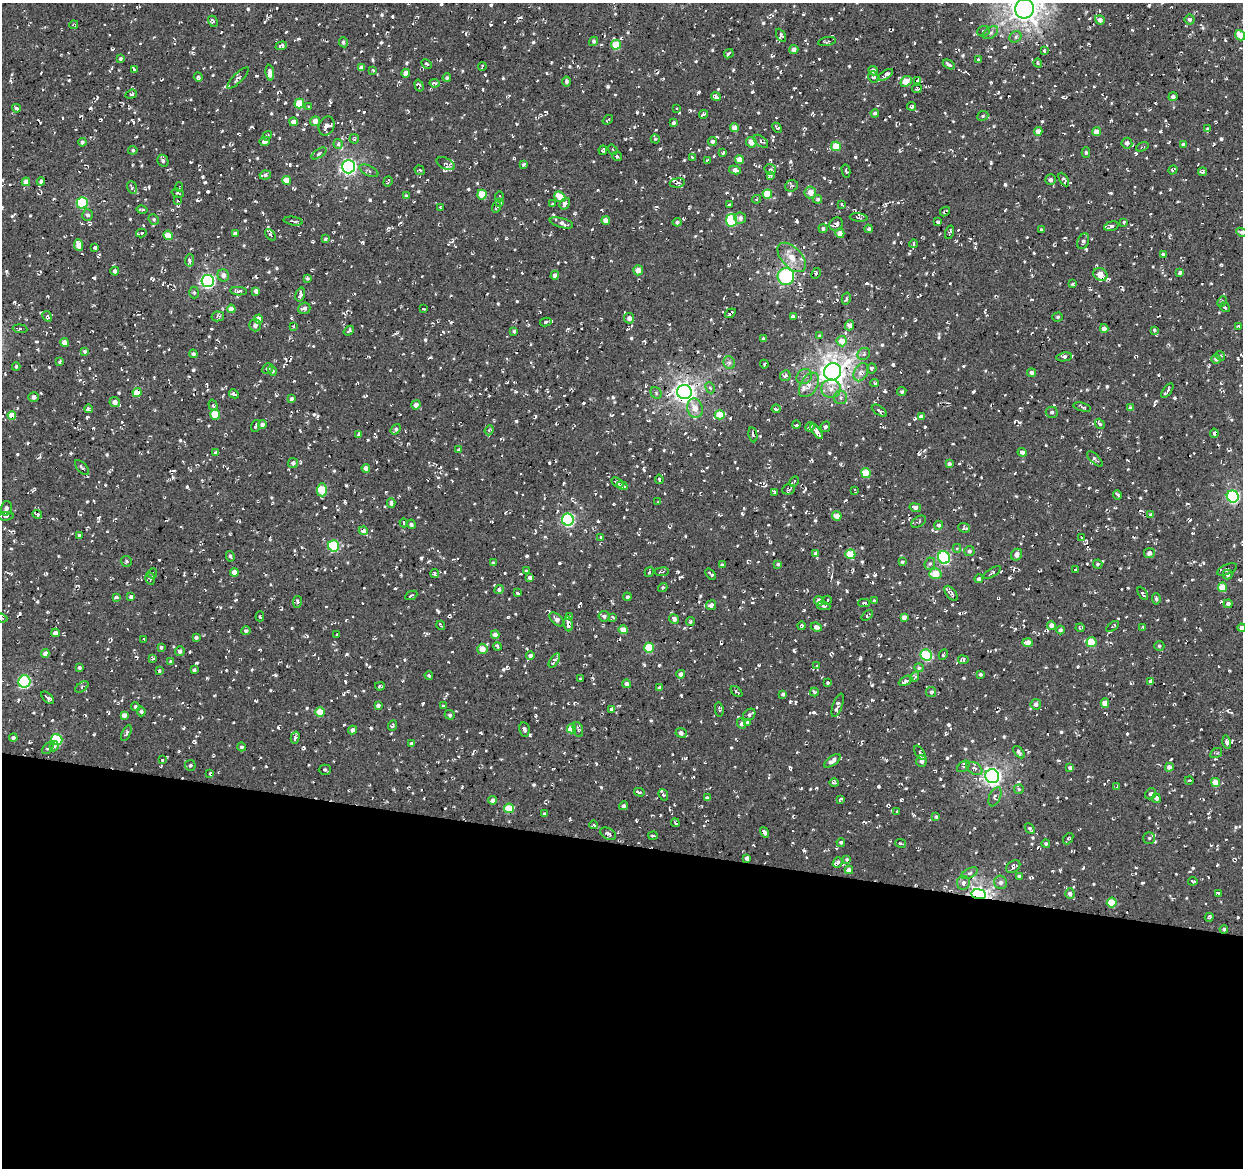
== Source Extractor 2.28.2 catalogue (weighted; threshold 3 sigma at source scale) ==
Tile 14 of 4 x 4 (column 2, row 4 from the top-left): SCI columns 1245-2485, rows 282-1447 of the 4966 x 5165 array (HDU 1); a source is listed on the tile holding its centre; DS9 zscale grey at full resolution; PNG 1245 x 1170 px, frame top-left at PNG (2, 3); each listed source drawn as its Kron ellipse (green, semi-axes under 4 px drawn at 4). Shown black and unused: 28% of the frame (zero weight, under 2 of 3 exposures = <1% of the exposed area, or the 3 px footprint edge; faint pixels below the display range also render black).
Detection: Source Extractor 2.28.2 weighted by HDU 2 'WHT'; one run over the whole footprint, this tile lists its part. Background 0.00843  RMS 0.0089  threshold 0.0399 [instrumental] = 3 sigma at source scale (4.5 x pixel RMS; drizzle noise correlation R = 1.50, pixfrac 1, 0.0396/0.0396 arcsec/px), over >= 5 px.
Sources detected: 1401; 69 cosmic-ray / hot-pixel residue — neither listed nor drawn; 23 inside a brighter listed object's ellipse — not listed separately; of the other 1309, all 500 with FLUX_AUTO >= 1.45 (the completeness limit of this list) listed and drawn (809 fainter detections not listed), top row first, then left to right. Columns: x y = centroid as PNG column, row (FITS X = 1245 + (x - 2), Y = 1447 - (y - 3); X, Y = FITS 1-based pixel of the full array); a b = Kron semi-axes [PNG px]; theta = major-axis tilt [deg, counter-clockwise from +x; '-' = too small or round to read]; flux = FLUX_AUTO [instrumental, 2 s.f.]
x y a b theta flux
1025 9 10 9 - 1000
1100 20 5 4 - 3.8
1190 20 5 5 - 2.2
213 21 6 4 -61 2.6
74 25 4 3 - 1.6
983 31 6 5 - 1.5
990 33 8 5 35 2.5
781 35 7 4 -59 2
1240 35 5 4 - 10
1015 37 6 5 - 2.1
594 41 5 4 - 1.8
343 42 5 4 - 1.8
827 42 9 4 10 1.8
616 45 5 4 - 25
281 46 6 4 20 2.7
794 50 4 4 - 4.5
1044 51 4 3 - 2.8
729 54 5 3 - 4.8
121 59 4 3 - 1.8
978 59 3 3 - 1.5
1038 63 5 4 - 1.5
426 64 5 3 - 2.1
949 64 7 3 -28 3.7
482 66 4 3 - 2.6
362 68 4 4 - 5.7
134 70 4 3 - 3.2
373 70 4 3 - 1.6
873 71 5 4 - 4.6
270 73 8 4 -84 11
406 73 4 4 - 7.3
886 75 8 4 34 4.3
198 77 5 3 - 2.8
873 77 5 5 - 2.3
238 78 14 4 44 2.5
447 78 4 4 - 1.6
918 80 4 3 - 20
906 81 6 4 40 16
566 82 5 4 - 1.8
434 83 5 3 - 2.6
419 85 6 4 -73 2
917 89 5 3 - 1.5
131 94 6 4 19 1.9
716 97 5 3 - 3.5
1173 97 5 4 - 2.9
299 103 5 5 - 22
308 106 3 2 - 1.6
911 106 4 4 - 1.8
16 108 4 4 - 3.2
676 108 3 2 - 1.5
875 113 4 4 - 2.2
704 114 4 3 - 1.9
983 116 6 4 22 1.5
608 120 6 3 38 1.6
315 121 5 5 - 6.5
293 122 4 4 - 4.4
673 123 3 3 - 2.1
327 126 10 7 67 8.6
734 128 4 4 - 9.8
777 128 5 3 - 2.4
1207 129 4 3 - 2
1038 132 4 4 - 6.3
1096 132 4 4 - 8.6
267 136 5 3 - 1.6
354 139 5 4 - 1.8
655 139 4 4 - 2.3
265 141 5 4 - 4.1
712 141 4 4 - 2.3
761 141 8 5 -41 2.9
82 142 4 3 - 2.2
751 142 5 5 - 8.8
1127 143 5 5 - 3.3
338 144 5 4 - 3.5
1183 144 4 4 - 1.9
836 146 5 5 - 15
1142 147 6 4 20 1.6
133 150 4 4 - 1.9
603 150 4 3 - 1.6
613 150 5 4 - 1.5
1086 152 5 4 - 1.6
319 153 8 4 34 2.1
723 153 3 3 - 2
617 156 5 4 - 1.6
692 157 3 3 - 1.5
739 159 4 4 - 8.1
707 160 4 2 - 1.5
163 161 6 5 - 1.9
446 164 10 5 -27 2.5
524 164 4 3 - 2.6
348 167 6 6 - 240
420 170 5 4 - 1.8
735 170 6 4 -10 5.4
770 170 6 5 - 1.6
1173 170 5 3 - 2.2
369 171 10 5 -25 2.4
846 171 7 3 -78 1.7
1202 172 4 3 - 1.6
265 175 6 4 9 2.1
770 175 4 3 - 1.6
286 180 4 4 - 15
1051 180 5 5 - 2.3
1064 180 7 4 -59 4
41 181 4 3 - 2.6
26 182 4 4 - 7
388 182 5 3 - 1.7
677 183 7 4 8 2
791 186 6 5 - 1.8
132 187 6 5 - 2
179 187 5 3 - 1.5
810 192 6 6 - 8.1
178 193 6 4 -18 1.5
767 194 5 4 - 20
482 195 5 4 - 20
407 196 4 3 - 1.9
499 197 5 3 - 1.7
560 197 6 5 - 14
757 199 4 3 - 1.6
818 199 4 4 - 2.1
178 201 4 4 - 1.6
82 203 6 5 - 67
500 203 4 3 - 2.3
552 204 3 3 - 1.5
565 204 6 4 53 5.3
729 204 3 3 - 1.7
842 204 3 3 - 1.5
440 207 4 3 - 2.4
497 207 6 3 71 2.2
142 210 5 3 - 2.4
945 212 5 3 - 1.6
88 215 6 5 - 2.4
740 218 6 5 - 3.7
859 218 9 3 -6 1.6
154 219 5 4 - 1.5
606 220 4 4 - 6.9
731 220 6 5 - 56
293 221 10 4 -8 2.6
677 222 4 4 - 2.2
938 222 3 3 - 1.5
1124 222 3 3 - 2
561 223 12 4 -15 3.5
836 224 7 6 - 4.4
1111 226 7 4 16 3.5
823 228 4 4 - 1.6
869 229 4 4 - 1.7
1042 230 3 3 - 1.7
949 232 7 3 72 1.6
1241 232 5 4 - 1.9
141 233 5 2 - 2.1
235 233 4 3 - 2.4
840 233 5 4 - 6
168 235 4 4 - 13
270 235 6 4 -49 3.2
325 239 4 3 - 2
1083 241 8 5 68 2.5
913 244 4 3 - 2.9
78 245 6 4 -86 8
95 247 4 3 - 4.1
1163 254 4 3 - 1.7
792 257 18 10 -47 12
189 260 6 4 87 3.3
638 270 5 5 - 7.3
115 271 4 4 - 2.7
816 273 6 4 63 1.7
1180 273 4 3 - 2.3
1100 274 7 6 - 11
223 275 6 5 - 4.5
555 275 4 4 - 3.9
786 276 8 8 - 56
307 278 4 3 - 2.6
208 281 6 6 - 180
1073 284 4 2 - 1.6
239 291 8 4 -3 2.8
256 291 4 4 - 3.3
194 292 6 5 - 1.5
300 295 7 4 74 4
846 299 6 4 75 1.5
1222 301 5 4 - 1.5
1225 307 6 3 -35 1.6
304 308 6 5 - 3.4
231 309 4 4 - 7.7
423 309 3 3 - 1.7
730 313 6 3 35 2.4
47 316 5 4 - 2.1
218 316 6 5 - 1.9
793 317 4 3 - 2.1
1058 317 5 4 - 1.6
629 318 5 5 - 4.6
258 319 4 4 - 9.9
546 322 6 3 10 1.6
255 325 6 5 - 3.4
850 325 5 4 - 4.3
294 326 3 3 - 1.6
1239 326 4 4 - 1.7
1104 328 4 4 - 5.5
20 329 7 3 -6 1.6
1154 330 4 3 - 2.2
349 331 6 3 37 1.9
514 331 4 4 - 1.6
820 336 4 4 - 1.7
763 339 3 3 - 1.5
842 341 5 5 - 9.1
64 342 4 4 - 5.2
85 351 4 3 - 1.6
193 354 4 4 - 2.1
864 354 6 5 - 2.4
1220 356 5 4 - 1.5
1064 357 8 4 8 2.6
1216 359 4 4 - 3
60 361 4 3 - 1.7
729 363 6 5 - 2.3
764 364 4 2 - 1.7
16 367 4 3 - 1.5
268 368 6 5 - 1.5
872 368 5 5 - 1.6
272 371 5 4 - 2.1
833 372 9 8 - 830
861 372 10 6 60 5
1032 373 4 4 - 2.7
785 376 5 5 - 3.3
804 377 8 7 - 3.3
875 383 4 3 - 1.6
809 385 13 8 57 6.6
710 388 6 4 -64 1.5
831 389 10 9 - 6.8
902 391 5 4 - 1.7
1167 391 8 3 53 2.6
137 392 4 4 - 16
684 392 7 7 - 540
656 393 6 5 - 1.7
234 394 5 3 - 2.9
34 397 5 4 - 3.6
841 398 7 6 - 2.9
291 399 4 3 - 2.5
115 402 5 5 - 6
213 405 6 4 -72 1.5
416 405 4 4 - 4.9
1082 407 9 4 -14 1.9
695 408 10 7 -74 8.4
1130 408 4 4 - 2.9
88 409 4 3 - 1.7
776 409 4 3 - 2.2
879 411 8 4 -34 2.2
1052 412 6 5 - 2.2
215 414 5 5 - 20
12 415 4 4 - 13
720 415 5 4 - 17
921 416 4 3 - 2.1
1100 424 5 4 - 3.3
262 425 4 4 - 3.5
796 425 4 3 - 3.1
255 426 6 2 70 2.1
810 427 5 3 - 2
825 427 5 4 - 1.5
396 429 6 4 52 2.4
489 430 5 4 - 1.5
817 431 8 3 -54 5.2
1214 433 4 3 - 2.1
359 435 4 4 - 3.2
753 435 7 3 -80 2
458 450 4 3 - 1.5
1022 452 4 4 - 3.8
216 453 4 3 - 2.2
1095 459 10 4 -44 2
293 463 5 5 - 2.7
949 464 4 4 - 2.5
82 467 9 4 -48 2
366 468 4 4 - 4.5
866 473 5 4 - 18
659 479 4 2 - 1.8
794 481 6 3 60 2.3
617 483 6 4 -33 2.5
622 486 5 3 - 3.2
788 489 6 5 - 1.7
322 490 6 5 - 31
855 490 4 2 - 1.5
775 492 4 2 - 1.5
1118 495 4 3 - 2
1233 496 6 6 - 120
658 502 3 2 - 1.7
391 503 5 3 - 2.5
915 507 6 4 -12 3.3
6 508 7 5 75 3.1
37 514 5 3 - 2.3
1151 515 4 4 - 3.4
6 516 8 4 5 1.7
837 516 5 4 - 8.5
568 520 6 6 - 140
919 522 8 5 31 1.9
404 523 4 3 - 1.5
411 524 5 4 - 2.1
939 525 4 4 - 2.1
964 528 6 5 - 1.9
363 531 4 4 - 4.4
79 535 4 3 - 1.5
600 537 3 3 - 2.7
1082 537 3 3 - 1.5
334 546 5 5 - 68
957 548 4 4 - 1.5
969 551 5 5 - 2.3
1149 553 5 5 - 4.6
816 554 4 4 - 3
850 554 5 5 - 27
1016 555 6 5 - 5.2
230 556 5 3 - 2.1
944 557 6 6 - 120
126 561 6 5 - 1.5
902 562 4 3 - 1.5
493 563 4 3 - 2.7
778 564 4 4 - 1.6
930 564 6 5 - 1.9
1098 564 4 4 - 1.5
722 565 4 4 - 2.1
1227 569 11 5 24 1.9
1076 570 3 3 - 1.5
526 571 3 3 - 1.6
234 572 4 4 - 5.7
649 572 5 3 - 1.7
662 572 7 3 6 1.5
153 573 5 3 - 1.8
992 573 10 4 32 1.7
435 574 4 4 - 2.2
711 574 6 3 -48 2.9
935 574 6 5 - 16
1227 575 5 5 - 2.2
150 578 6 4 -72 2
530 578 4 4 - 3
979 579 4 4 - 2.3
1222 587 5 4 - 21
663 588 5 4 - 1.6
499 590 5 4 - 2
517 593 3 3 - 1.6
951 593 9 4 -52 3
1143 593 7 3 -60 3
411 595 6 3 25 1.7
116 597 3 3 - 4.1
131 597 4 3 - 2.8
627 597 4 4 - 2
1156 599 6 3 -84 1.5
827 600 4 3 - 1.5
819 601 5 4 - 4.8
875 601 3 3 - 1.5
297 602 6 4 82 1.5
864 603 6 3 -1 2.6
1228 604 4 4 - 2.8
711 605 5 5 - 4.1
823 606 7 4 -10 2.8
867 615 6 3 41 2
260 616 5 3 - 1.9
604 616 5 5 - 3
569 617 4 3 - 1.5
613 617 4 3 - 1.6
904 617 4 4 - 4.1
2 618 5 3 - 1.6
557 619 8 5 -43 4.8
674 619 5 4 - 4.1
690 621 5 4 - 1.7
568 624 7 3 -82 6.6
441 625 5 3 - 2
1051 625 4 4 - 3.7
802 626 4 3 - 1.7
816 627 5 4 - 3.8
1112 627 7 4 37 1.5
1143 627 3 3 - 1.7
1080 628 4 3 - 1.8
1242 628 4 4 - 3.9
623 630 4 4 - 7.9
1060 630 4 4 - 1.9
246 631 4 4 - 2.2
55 633 4 4 - 5.1
337 635 3 3 - 1.7
495 635 4 4 - 4.7
196 637 4 3 - 2.7
144 640 4 3 - 1.5
1027 642 5 4 - 7.8
1091 642 5 5 - 20
497 646 4 3 - 1.5
1159 646 5 4 - 1.5
161 647 4 3 - 1.7
649 648 5 4 - 30
482 649 5 5 - 9.8
180 651 5 4 - 3.1
45 653 4 4 - 4.4
943 654 5 3 - 1.6
530 655 4 4 - 3.1
926 655 6 5 - 72
153 658 4 3 - 1.7
554 660 8 3 55 4.2
963 660 5 4 - 3
171 662 4 4 - 2.3
817 666 3 3 - 2.6
79 667 3 3 - 1.7
919 668 4 4 - 1.7
194 670 4 3 - 2.1
159 671 3 3 - 1.5
681 674 4 4 - 3.9
980 674 3 3 - 1.8
429 675 4 4 - 1.8
914 677 5 3 - 1.6
581 679 3 3 - 2.1
905 681 7 4 28 2.1
1151 681 4 4 - 3
24 682 6 6 - 110
827 683 3 3 - 2.2
627 684 4 4 - 3.4
380 686 5 3 - 1.7
82 687 7 4 35 1.7
660 688 4 3 - 2.9
736 691 7 3 -42 1.5
814 692 4 3 - 1.5
931 692 5 5 - 2.3
783 694 3 3 - 1.8
48 698 8 3 -44 3.1
1105 703 4 4 - 9.3
1036 704 5 5 - 3.4
378 705 4 3 - 2.4
838 705 12 4 71 3.7
135 706 4 4 - 1.5
443 706 3 3 - 2
612 709 4 4 - 5.8
719 710 7 4 -81 1.5
141 711 5 4 - 1.6
320 712 5 4 - 12
124 715 4 4 - 4.5
450 715 5 4 - 1.9
749 715 7 5 44 2.7
748 722 3 3 - 3.4
742 723 5 4 - 2.5
392 726 6 4 65 1.5
524 729 7 5 -79 2.5
571 729 4 4 - 20
352 730 4 4 - 4.4
578 730 8 5 -72 2.2
126 733 8 4 65 2.3
681 733 5 4 - 4.2
295 737 6 4 74 2.1
13 738 4 4 - 3.2
57 739 6 5 - 54
1227 742 7 4 -75 2.5
412 744 4 4 - 2.7
54 746 5 4 - 1.9
242 747 4 4 - 1.8
48 748 7 4 48 1.7
1019 752 7 4 -49 2.1
920 753 8 4 -53 1.6
1216 753 6 4 30 1.7
162 760 4 3 - 1.6
832 761 9 4 37 3.9
922 761 6 5 - 3.4
190 765 5 5 - 1.7
963 766 7 4 37 1.5
1169 767 4 4 - 4.1
974 768 9 5 -31 3
1070 768 4 4 - 2.3
325 770 6 5 - 1.6
210 774 3 3 - 11
992 776 7 6 - 360
1189 780 4 3 - 1.8
1215 782 4 4 - 13
834 783 5 4 - 1.9
1117 786 3 2 - 1.5
1019 789 5 4 - 1.7
639 792 5 3 - 2.6
1151 794 6 5 - 2.3
663 795 6 4 -67 2
995 797 10 5 67 3
707 798 4 3 - 2.5
1156 798 5 4 - 2.8
840 799 4 3 - 1.9
492 800 4 3 - 4.4
624 806 5 3 - 2.4
509 808 5 4 - 26
897 811 3 3 - 1.8
545 814 4 3 - 1.8
936 817 4 4 - 1.7
675 823 4 3 - 1.5
594 825 4 3 - 1.9
1030 829 6 4 -47 1.6
764 832 5 3 - 3.6
608 834 8 5 -29 2.5
653 835 5 3 - 1.5
1149 838 6 6 - 1.9
1068 839 6 3 51 1.8
841 842 4 4 - 1.8
900 843 5 3 - 1.9
1046 844 4 4 - 1.6
747 858 4 3 - 3.2
846 860 3 3 - 1.6
837 863 5 4 - 2.9
1013 867 8 5 38 3.6
849 870 4 4 - 5.5
970 873 9 5 27 2.3
1019 876 4 4 - 2.5
1193 881 4 3 - 2.3
1001 882 7 6 - 3.2
963 883 7 6 - 4
1218 893 3 3 - 2.1
979 894 7 5 -7 370
1070 894 5 4 - 3.7
1112 903 5 5 - 21
1209 917 4 3 - 1.5
1224 929 4 4 - 1.6
Overlapping masked pixels (flux is a lower limit): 10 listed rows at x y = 918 80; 730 313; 833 372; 137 392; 12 415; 788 489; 1233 496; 363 531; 747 858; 979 894
Isophote crosses this tile's border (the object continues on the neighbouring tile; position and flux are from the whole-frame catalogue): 5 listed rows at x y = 1025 9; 1240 35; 1241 232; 2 618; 1242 628